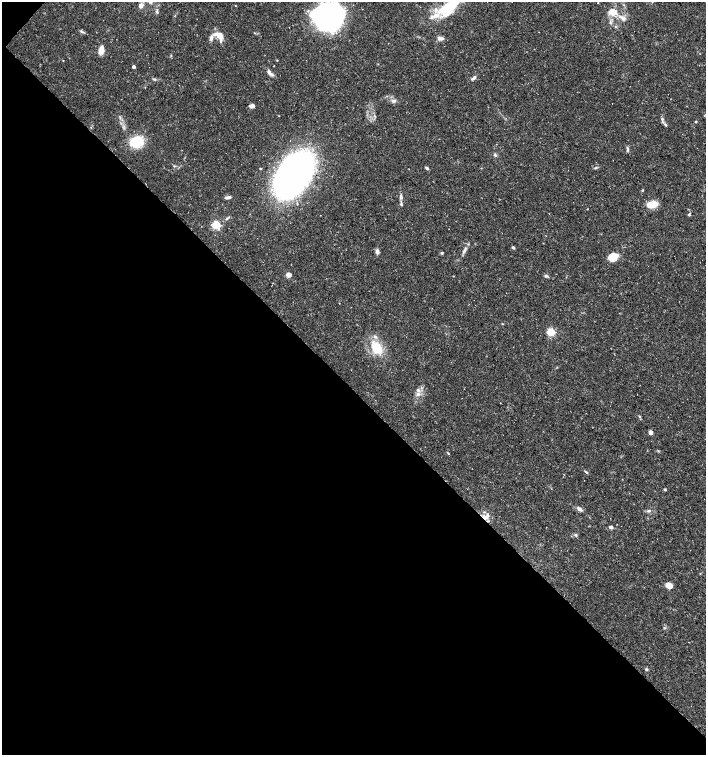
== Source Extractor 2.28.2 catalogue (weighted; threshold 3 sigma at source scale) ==
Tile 9 of 4 x 4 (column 1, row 3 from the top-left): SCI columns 165-1572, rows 1513-3017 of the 6027 x 6026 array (HDU 1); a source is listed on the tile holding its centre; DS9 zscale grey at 2 x 2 block average (1 PNG px = mean of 2 x 2 image px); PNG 708 x 757 px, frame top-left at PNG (2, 2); no overlay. Shown black and unused: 49% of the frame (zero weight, under 3 of 5 exposures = <1% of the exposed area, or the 3 px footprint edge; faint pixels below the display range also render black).
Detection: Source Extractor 2.28.2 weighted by HDU 2 'WHT'; one run over the whole footprint, this tile lists its part. Background 0.0289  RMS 0.0022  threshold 0.00999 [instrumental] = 3 sigma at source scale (4.5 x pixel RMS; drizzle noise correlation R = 1.50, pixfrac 1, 0.0396/0.0396 arcsec/px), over >= 5 px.
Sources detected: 68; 1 inside a brighter object's white glare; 1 cosmic-ray / hot-pixel residue — not listed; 8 inside a brighter listed object's ellipse — not listed separately; the other 58 listed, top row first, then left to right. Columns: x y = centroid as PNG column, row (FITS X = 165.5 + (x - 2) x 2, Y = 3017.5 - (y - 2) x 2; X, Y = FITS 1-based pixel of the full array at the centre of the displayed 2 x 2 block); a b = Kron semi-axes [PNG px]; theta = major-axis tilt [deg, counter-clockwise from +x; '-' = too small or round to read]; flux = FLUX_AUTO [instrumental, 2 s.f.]
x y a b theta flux
598 3 2 2 - 0.22
235 5 3 2 - 0.25
141 6 6 5 - 2.1
448 8 25 12 28 25
157 12 5 3 - 0.77
613 12 12 9 -14 6.9
328 15 33 25 -30 84
610 22 5 3 - 0.81
82 32 6 3 -41 0.88
220 35 13 7 -29 5.4
211 38 8 4 76 1.8
439 38 5 5 - 1.5
101 52 10 6 35 2.9
274 66 2 2 - 0.19
133 67 2 2 - 1.8
270 73 11 5 -45 2.1
474 78 6 3 38 1.4
393 101 7 4 3 1.4
252 106 4 3 - 3.4
662 119 4 4 - 0.75
665 125 4 3 - 0.8
136 142 11 9 21 22
627 149 7 3 -83 0.9
495 155 5 3 - 0.76
427 168 4 3 - 0.9
595 168 4 3 - 0.55
293 174 34 24 47 330
642 190 3 3 - 0.42
228 197 7 3 9 1.4
401 197 7 4 -82 1.3
401 204 5 3 - 0.78
652 204 8 5 15 12
689 214 4 3 - 0.57
216 225 3 3 - 45
513 247 4 3 - 0.82
377 251 6 4 -77 1.8
463 252 4 2 - 0.71
442 253 4 3 - 0.65
612 257 9 9 - 7.6
288 275 3 3 - 7.5
545 276 4 3 - 0.71
502 324 3 2 - 0.3
551 332 3 3 - 37
376 348 20 13 -56 13
418 390 5 5 - 1.4
639 416 3 3 - 0.45
650 432 3 3 - 4.5
448 453 3 2 - 0.3
586 472 5 3 - 0.57
665 490 3 2 - 0.83
579 509 7 4 -36 1.8
648 511 5 3 - 0.96
486 517 6 3 35 1.6
611 527 3 3 - 2.2
576 535 4 3 - 0.61
669 585 7 5 -31 4.3
665 628 3 2 - 0.41
646 669 3 3 - 0.53
Overlapping masked pixels (flux is a lower limit): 1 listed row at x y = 486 517
Isophote crosses this tile's border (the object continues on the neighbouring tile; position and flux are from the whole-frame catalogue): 2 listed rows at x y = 448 8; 328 15